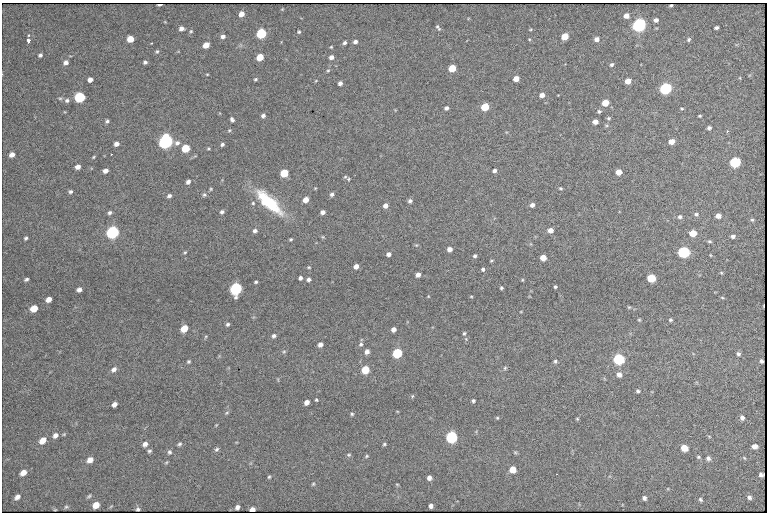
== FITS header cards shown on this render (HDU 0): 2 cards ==
NAXIS1  =                  765 /fastest changing axis
NAXIS2  =                  510 /next to fastest changing axis

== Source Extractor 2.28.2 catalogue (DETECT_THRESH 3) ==
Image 765 x 510 px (HDU 0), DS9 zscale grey, 1 PNG px = 1 image px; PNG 769 x 514 px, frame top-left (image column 1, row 510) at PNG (2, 3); no overlay
Background 1610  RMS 21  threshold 63.5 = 3 sigma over >= 5 px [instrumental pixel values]
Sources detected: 210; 2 with non-positive FLUX_AUTO (blend fragments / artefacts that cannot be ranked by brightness) are not listed; the other 208 listed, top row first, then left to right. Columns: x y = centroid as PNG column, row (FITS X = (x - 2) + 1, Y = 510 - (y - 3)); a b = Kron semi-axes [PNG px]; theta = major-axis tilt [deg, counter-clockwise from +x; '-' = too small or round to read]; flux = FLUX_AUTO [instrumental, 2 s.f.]
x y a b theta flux
159 5 5 2 - 3800
671 6 3 2 - 1800
282 9 4 4 - 1100
241 14 5 4 - 10000
626 16 5 5 - 10000
656 20 5 4 - 5200
165 22 5 3 - 1200
639 25 6 5 - 520000
438 27 8 4 -57 2500
181 28 5 5 - 6500
716 28 4 3 - 3100
530 30 5 3 - 1300
191 31 5 4 - 1800
299 32 3 3 - 1900
261 34 6 5 - 140000
28 35 4 3 - 1800
564 36 5 5 - 28000
223 37 5 5 - 4700
130 39 5 5 - 23000
529 39 4 3 - 1300
596 39 5 5 - 7000
689 39 5 5 - 2400
28 40 3 3 - 45000
355 42 4 4 - 4500
345 43 4 4 - 3400
206 45 5 4 - 16000
331 47 3 3 - 1200
157 51 6 5 - 2100
40 55 5 4 - 3000
260 57 5 5 - 28000
331 57 4 4 - 5700
66 62 6 5 - 5600
145 62 4 4 - 3200
612 65 5 4 - 2700
452 68 5 5 - 38000
328 70 5 4 - 1800
207 74 4 3 - 1100
255 79 4 3 - 1900
516 79 5 4 - 15000
90 80 5 4 - 7200
316 80 5 3 - 1000
628 81 5 4 - 14000
340 83 4 4 - 4700
665 89 6 5 - 280000
542 95 5 4 - 7900
80 97 6 5 - 140000
60 98 6 4 0 2100
67 100 6 6 - 4000
605 103 5 5 - 22000
485 107 5 5 - 51000
446 108 4 4 - 4100
682 108 4 2 - 1500
599 111 5 4 - 2400
263 116 5 4 - 4100
700 116 3 2 - 1500
609 118 5 4 - 2100
232 119 5 3 - 6000
107 121 5 4 - 2800
595 122 5 4 - 8700
709 128 4 4 - 3200
229 130 5 4 - 1600
727 131 4 3 - 1300
166 142 7 6 - 510000
671 142 5 4 - 12000
177 143 7 6 - 5000
116 144 5 4 - 6200
222 144 4 3 - 2800
185 148 5 5 - 45000
208 149 5 3 - 1500
111 154 3 2 - 1200
12 155 6 5 - 7600
93 157 4 3 - 1400
735 162 6 5 - 160000
78 167 5 4 - 7200
105 171 5 4 - 7000
494 171 4 4 - 3700
618 172 5 5 - 14000
284 173 5 5 - 51000
348 179 5 4 - 2000
188 182 5 4 - 4300
315 188 3 3 - 1200
560 188 5 4 - 1800
211 189 4 4 - 1500
70 191 5 4 - 2700
332 194 5 4 - 3600
204 195 6 5 - 2600
169 196 5 4 - 3600
306 200 5 4 - 12000
410 201 5 4 - 3800
269 202 35 12 -43 77000
253 203 4 4 - 1800
532 205 5 5 - 5300
385 206 5 4 - 8100
222 212 5 4 - 3100
323 212 4 4 - 5900
110 213 5 4 - 3100
696 214 6 5 - 2800
718 216 5 4 - 7500
680 217 6 5 - 3200
752 220 5 4 - 1800
550 230 5 5 - 8300
255 231 5 5 - 4300
113 232 6 6 - 330000
693 233 5 5 - 23000
733 236 4 4 - 3500
26 238 4 4 - 2400
291 239 3 3 - 1700
709 241 5 4 - 1800
416 245 5 4 - 1700
449 249 5 4 - 7600
185 252 4 3 - 1500
684 252 6 5 - 200000
389 254 4 4 - 5200
710 255 4 2 - 1100
475 256 4 4 - 2700
543 257 5 5 - 15000
491 261 4 3 - 1400
356 266 4 4 - 7900
309 267 4 3 - 1500
483 269 4 4 - 2700
721 273 5 3 - 1300
418 275 5 4 - 6700
300 278 4 4 - 3600
651 278 5 5 - 51000
26 279 5 4 - 2600
308 279 4 4 - 4000
522 280 4 4 - 1300
256 282 3 3 - 2000
555 287 3 3 - 2100
501 288 3 3 - 2000
79 289 5 4 - 5900
236 289 6 6 - 300000
428 296 4 3 - 1000
471 296 4 3 - 1300
722 298 5 3 - 1400
49 299 5 4 - 9500
629 307 5 4 - 1500
34 308 6 5 - 23000
639 320 4 3 - 1600
670 320 4 4 - 2200
228 324 4 4 - 2400
184 328 6 5 - 22000
394 329 5 4 - 6300
464 333 5 4 - 2100
274 336 6 5 - 3400
466 339 5 4 - 1800
361 344 6 5 - 2800
320 345 4 4 - 6000
284 351 6 4 1 1700
367 352 5 4 - 5600
397 353 6 5 - 99000
738 354 6 5 - 3200
619 359 6 6 - 170000
189 361 4 4 - 2000
555 361 5 4 - 2500
761 361 4 3 - 3100
505 368 6 5 - 2100
114 369 8 6 41 5700
365 370 6 5 - 43000
619 375 6 6 - 7300
638 391 4 4 - 2600
412 396 5 4 - 1500
316 400 3 3 - 1700
473 401 4 3 - 2400
306 402 5 4 - 7200
114 404 5 4 - 6600
226 413 7 4 32 1900
352 414 4 4 - 1900
497 418 4 4 - 1500
742 418 5 5 - 4500
577 419 4 4 - 1500
216 425 4 3 - 1100
55 435 7 6 - 5900
709 436 5 3 - 1200
451 437 6 6 - 230000
43 440 7 5 39 14000
145 444 6 5 - 5600
179 444 6 4 31 2500
384 444 4 4 - 1900
755 446 5 4 - 6600
684 448 6 5 - 20000
217 449 6 5 - 2700
149 451 5 4 - 2300
169 452 6 6 - 2900
349 455 6 4 20 1900
366 456 5 4 - 1700
698 457 5 4 - 2000
708 458 6 5 - 4000
744 458 6 3 -45 1400
90 460 7 5 28 9600
166 462 5 3 - 1500
513 469 5 5 - 18000
23 473 7 5 35 10000
269 477 4 4 - 1600
429 478 4 4 - 5700
313 484 4 4 - 1600
397 484 5 3 - 1200
89 496 6 4 44 1900
17 497 7 5 42 6200
749 497 5 4 - 3300
644 498 4 4 - 3700
700 499 5 4 - 2200
96 505 6 5 - 15000
431 506 4 4 - 4700
66 507 5 4 - 1900
237 507 5 4 - 4100
252 509 5 3 - 1000
55 510 3 2 - 1000
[2 non-positive-flux detections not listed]